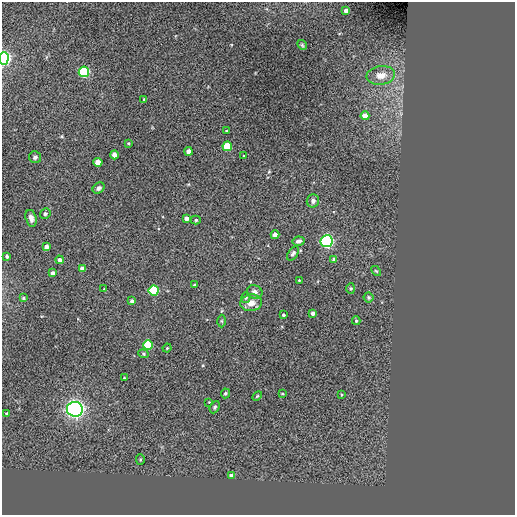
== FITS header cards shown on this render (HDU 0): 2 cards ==
NAXIS1  =                  513 / NUMBER OF ELEMENTS ALONG THIS AXIS
NAXIS2  =                  513 / NUMBER OF ELEMENTS ALONG THIS AXIS

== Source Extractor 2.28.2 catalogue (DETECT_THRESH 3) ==
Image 513 x 513 px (HDU 0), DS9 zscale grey, 1 PNG px = 1 image px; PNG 517 x 517 px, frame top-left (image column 1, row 513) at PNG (2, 2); each listed source drawn as its Kron ellipse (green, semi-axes under 4 px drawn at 4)
Background 0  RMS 44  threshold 132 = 3 sigma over >= 5 px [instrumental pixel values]
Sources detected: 61; all 61 listed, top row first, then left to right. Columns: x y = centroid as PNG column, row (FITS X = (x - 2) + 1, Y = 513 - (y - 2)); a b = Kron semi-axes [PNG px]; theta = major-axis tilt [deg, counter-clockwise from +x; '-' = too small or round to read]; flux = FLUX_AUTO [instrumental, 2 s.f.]
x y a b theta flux
346 11 4 4 - 2.0e+04
302 45 5 4 - 3.8e+03
4 58 6 5 - 8.5e+05
84 72 5 5 - 3.3e+05
381 75 14 9 7 3.2e+04
144 100 3 3 - 2.8e+03
365 116 4 4 - 3.5e+04
226 131 3 2 - 2.1e+03
128 143 3 2 - 2.5e+03
227 146 5 4 - 1.1e+05
188 151 4 4 - 2.0e+04
114 155 4 4 - 2.7e+04
244 156 3 3 - 2.9e+03
35 157 6 6 - 6.8e+03
98 162 4 4 - 4.4e+04
99 188 6 5 - 7.9e+03
313 201 7 6 - 9.2e+03
45 214 5 5 - 5.2e+03
31 218 8 5 -74 1.3e+04
186 218 4 4 - 1.5e+04
196 220 5 4 - 4.0e+03
275 235 4 4 - 1.7e+04
298 241 6 4 11 9.9e+03
327 241 6 6 - 6.8e+05
46 247 4 4 - 1.8e+04
293 254 8 5 56 7.5e+03
7 256 4 3 - 6.4e+03
60 260 4 4 - 1.2e+04
334 260 4 3 - 1.1e+04
82 269 4 4 - 2.2e+04
376 271 6 3 -44 3.0e+03
53 273 4 3 - 1.3e+04
299 280 3 2 - 2.1e+03
194 285 4 2 - 2.6e+03
351 288 5 4 - 3.2e+03
104 289 3 3 - 2.4e+03
154 290 5 5 - 3.4e+05
255 292 8 6 -23 1.2e+04
369 297 5 5 - 4.6e+03
23 298 4 4 - 3.7e+03
246 298 5 4 - 4.9e+03
132 301 4 4 - 6.6e+03
251 303 10 8 8 2.5e+04
313 313 3 3 - 1.4e+04
283 315 3 3 - 6.0e+03
222 321 6 4 -89 3.7e+03
356 321 4 3 - 3.8e+03
148 345 5 4 - 1.7e+05
167 348 4 3 - 2.8e+03
143 354 5 4 - 4.0e+03
124 378 2 2 - 2.2e+03
225 393 5 4 - 4.4e+03
282 394 3 2 - 2.2e+03
341 395 4 3 - 3.1e+03
257 396 6 3 45 3.2e+03
209 402 3 3 - 1.8e+03
215 407 6 4 64 4.8e+03
75 409 8 7 - 1.3e+06
6 413 3 3 - 2.2e+03
140 460 5 4 - 3.7e+03
232 476 4 3 - 1.4e+04
At the frame edge (FLAGS 8, measured only in part): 1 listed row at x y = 4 58